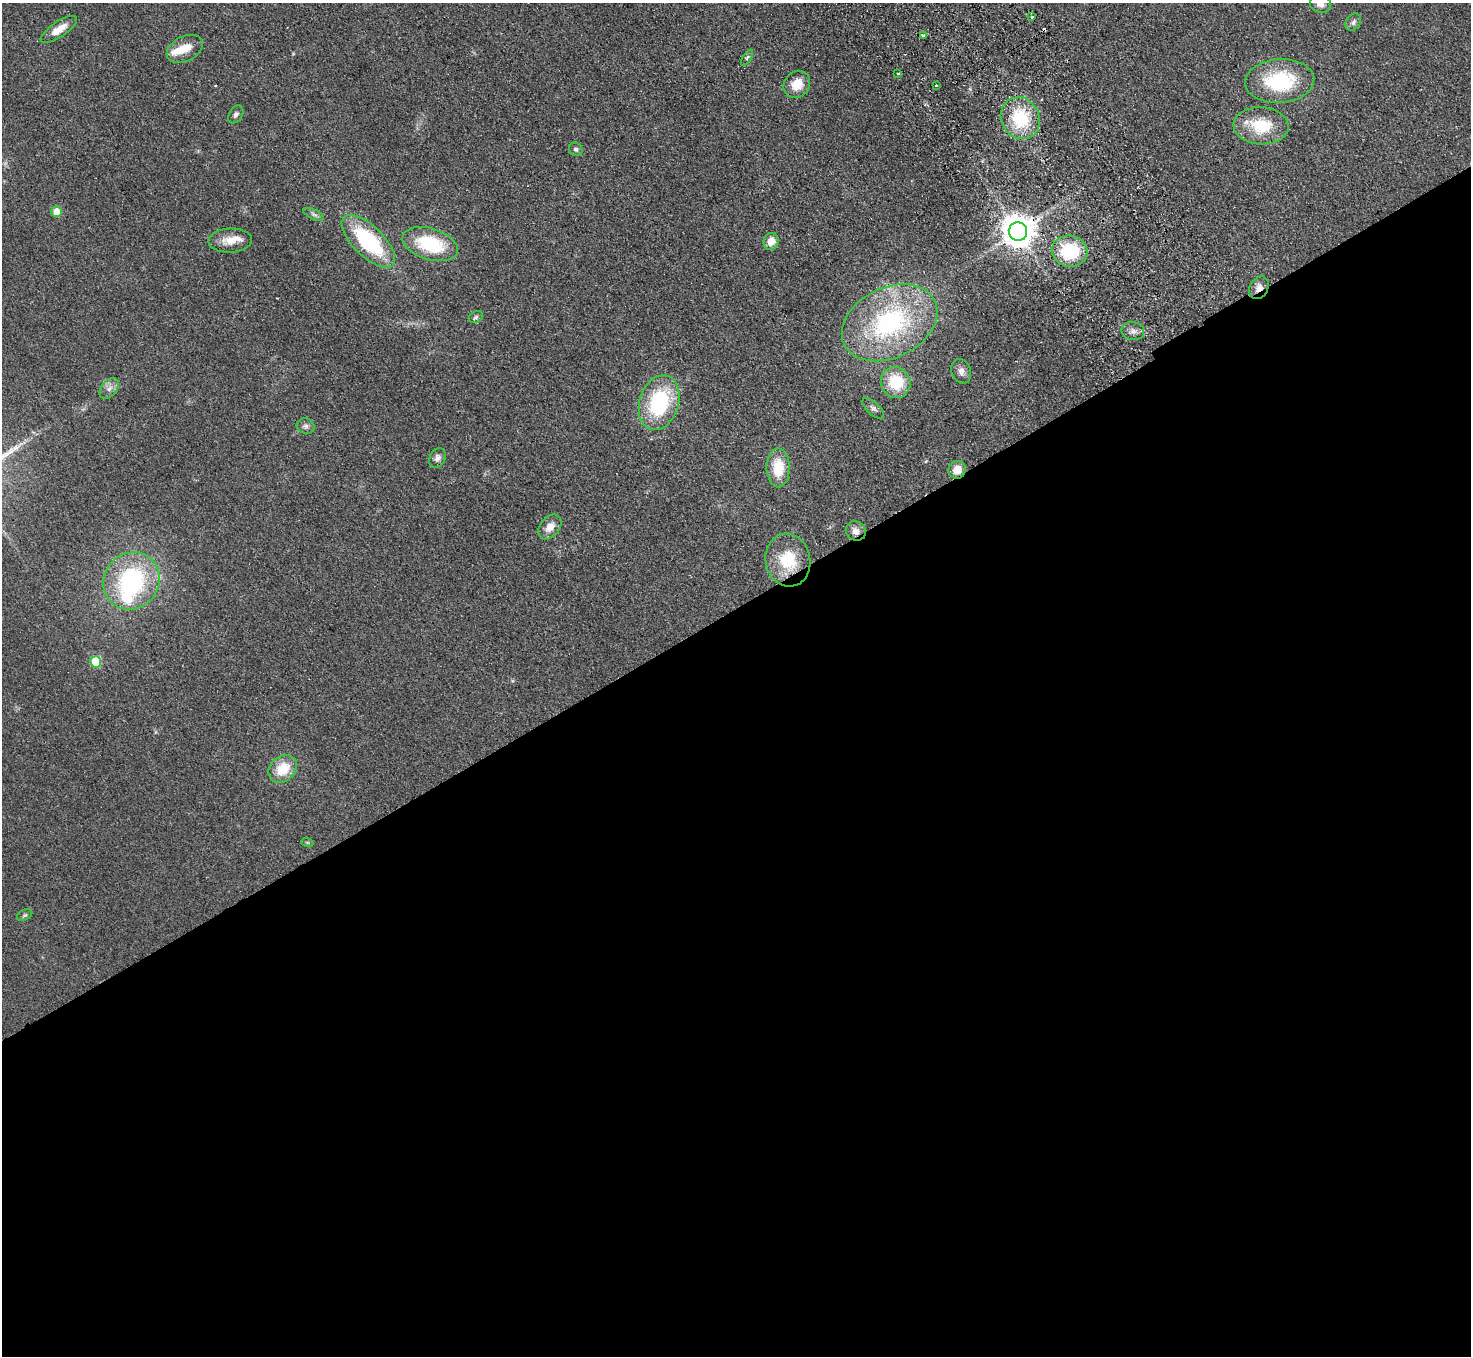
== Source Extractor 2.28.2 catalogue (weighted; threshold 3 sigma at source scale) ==
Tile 15 of 4 x 4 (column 3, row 4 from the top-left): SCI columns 2989-4457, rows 332-1685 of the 5977 x 5939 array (HDU 1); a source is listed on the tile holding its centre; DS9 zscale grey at full resolution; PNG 1473 x 1358 px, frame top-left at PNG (2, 3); each listed source drawn as its Kron ellipse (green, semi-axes under 4 px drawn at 4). Shown black and unused: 55% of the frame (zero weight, under 2 of 3 exposures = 3% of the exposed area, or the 3 px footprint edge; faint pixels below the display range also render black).
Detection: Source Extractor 2.28.2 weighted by HDU 2 'WHT'; one run over the whole footprint, this tile lists its part. Background 0.061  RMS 0.0089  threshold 0.04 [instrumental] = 3 sigma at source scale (4.5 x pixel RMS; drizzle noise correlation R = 1.50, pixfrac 1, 0.05/0.05 arcsec/px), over >= 5 px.
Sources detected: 49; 2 cosmic-ray / hot-pixel residue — neither listed nor drawn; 3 inside a brighter listed object's ellipse — not listed separately; the other 44 listed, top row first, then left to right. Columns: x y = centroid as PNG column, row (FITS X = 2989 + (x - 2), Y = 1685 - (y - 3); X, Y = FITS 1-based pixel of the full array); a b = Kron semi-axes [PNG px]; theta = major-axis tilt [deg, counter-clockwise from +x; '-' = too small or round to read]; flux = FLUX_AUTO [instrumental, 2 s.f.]
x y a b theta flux
1321 4 11 8 -16 5.9
1032 17 3 3 - 12
1353 22 9 7 56 2.7
59 29 21 7 34 11
923 35 4 3 - 1.9
185 49 19 12 26 14
747 58 9 3 56 1.6
898 74 3 3 - 1.8
1280 81 35 22 4 62
797 84 14 12 50 14
936 85 3 3 - 2.4
236 114 9 6 59 2.7
1020 118 21 19 -60 46
1261 126 27 18 -3 35
576 149 7 6 - 1.8
57 212 5 5 - 15
314 214 11 5 -24 2.3
1018 232 9 9 - 1700
230 241 22 12 3 12
368 241 34 15 -45 83
771 241 9 7 69 8.7
430 244 29 15 -17 51
1070 251 18 15 -8 50
1259 288 12 9 59 6.7
476 317 7 5 28 1.8
890 323 50 35 26 140
1133 331 11 9 -7 4.4
961 371 13 9 -69 5.1
896 382 15 15 - 32
109 388 12 7 49 4.9
659 403 28 19 73 74
873 408 14 6 -42 3.1
306 426 9 7 -20 3
437 458 10 7 64 3.7
778 468 19 11 -90 24
957 470 9 8 - 9.8
550 527 14 9 51 8.6
856 531 10 9 - 5.1
788 560 26 22 -78 33
131 581 29 27 53 110
96 662 5 5 - 39
283 769 15 12 42 23
307 842 6 4 -19 1
25 915 8 5 26 1.5
Overlapping masked pixels (flux is a lower limit): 4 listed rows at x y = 1018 232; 1259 288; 957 470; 856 531
Isophote crosses this tile's border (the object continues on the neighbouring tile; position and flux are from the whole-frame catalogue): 1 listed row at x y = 1321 4